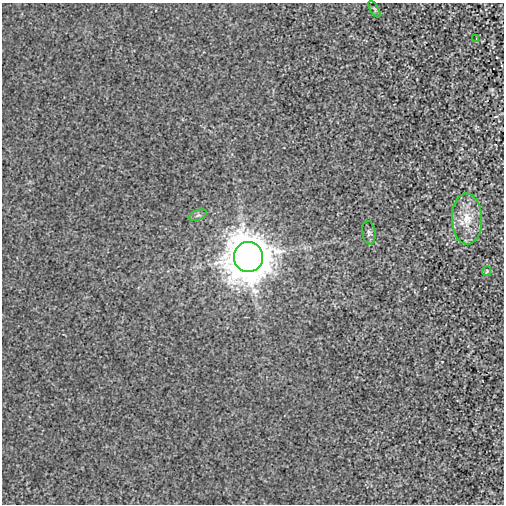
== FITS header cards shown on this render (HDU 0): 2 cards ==
NAXIS1  =                  502
NAXIS2  =                  502

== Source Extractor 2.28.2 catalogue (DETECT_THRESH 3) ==
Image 502 x 502 px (HDU 0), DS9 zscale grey, 1 PNG px = 1 image px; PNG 506 x 506 px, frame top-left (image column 1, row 502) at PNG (2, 3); each listed source drawn as its Kron ellipse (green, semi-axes under 4 px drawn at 4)
Background -1.24e-04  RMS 0.0028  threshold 0.00838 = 3 sigma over >= 5 px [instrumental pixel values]
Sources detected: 7; all 7 listed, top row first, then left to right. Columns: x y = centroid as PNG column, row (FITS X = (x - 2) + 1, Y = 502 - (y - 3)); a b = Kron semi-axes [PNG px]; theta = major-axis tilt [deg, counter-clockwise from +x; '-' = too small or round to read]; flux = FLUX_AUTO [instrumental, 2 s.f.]
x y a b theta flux
374 9 9 3 -58 0.27
476 39 3 3 - 0.24
198 215 9 5 20 0.44
467 219 25 15 -88 4.7
369 233 12 6 -81 0.55
248 257 15 14 - 670
487 271 5 4 - 0.21